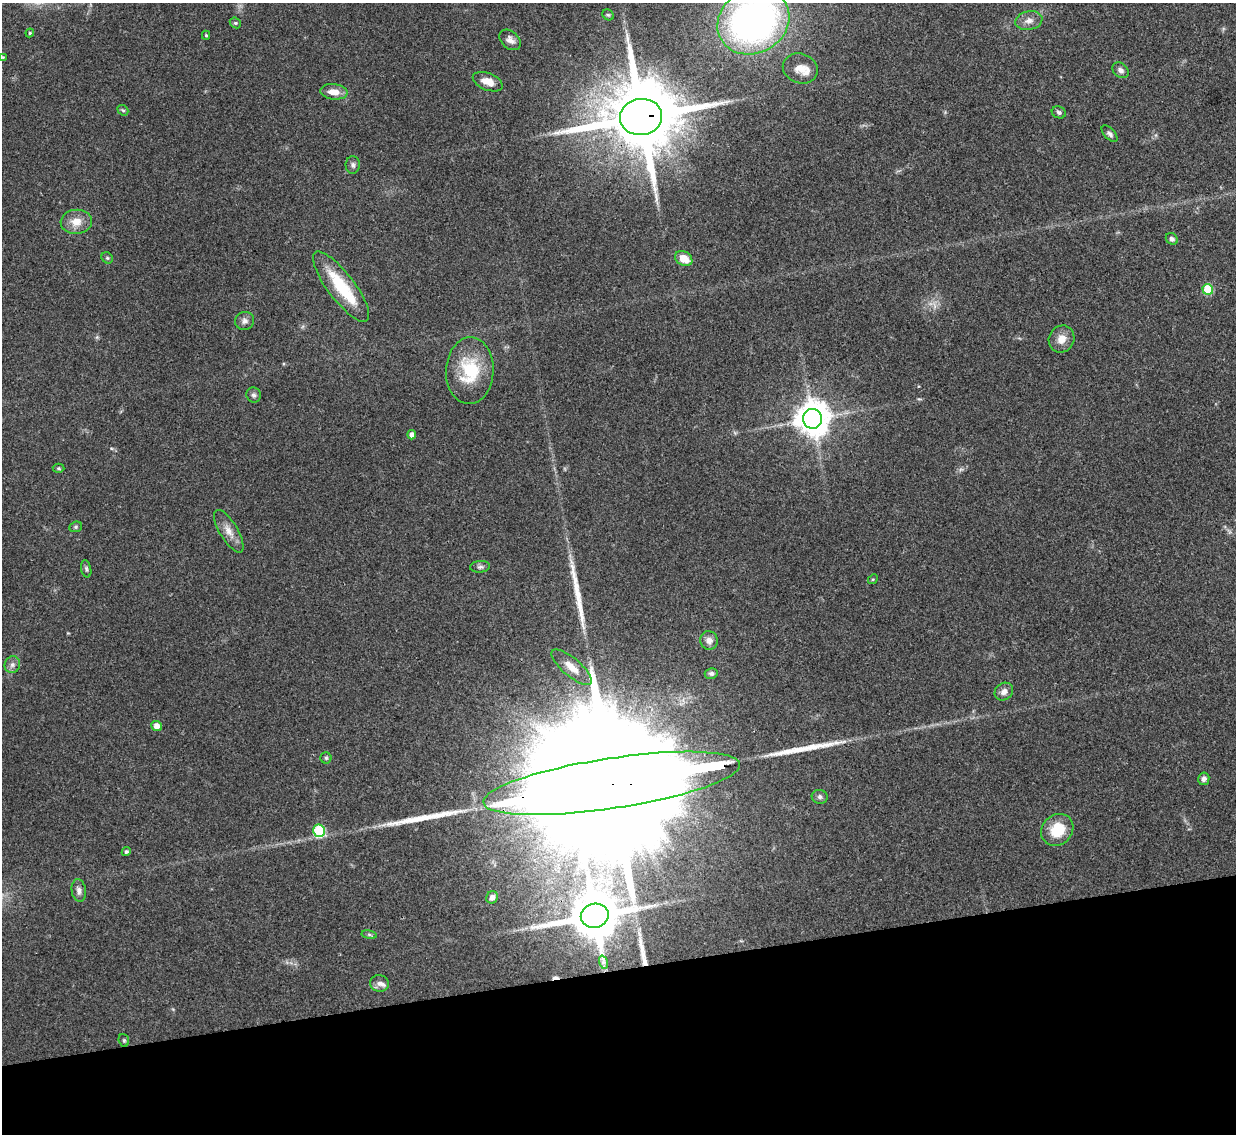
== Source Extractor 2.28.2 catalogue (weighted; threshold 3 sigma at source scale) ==
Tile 14 of 4 x 4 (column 2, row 4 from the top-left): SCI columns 1235-2468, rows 139-1270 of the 4937 x 4921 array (HDU 1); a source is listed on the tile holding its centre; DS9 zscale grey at full resolution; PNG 1238 x 1136 px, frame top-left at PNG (2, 3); each listed source drawn as its Kron ellipse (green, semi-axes under 4 px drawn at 4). Shown black and unused: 15% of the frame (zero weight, under 3 of 4 exposures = <1% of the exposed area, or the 3 px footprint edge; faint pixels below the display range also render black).
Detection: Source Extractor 2.28.2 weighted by HDU 2 'WHT'; one run over the whole footprint, this tile lists its part. Background 0.0961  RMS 0.0062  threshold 0.028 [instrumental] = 3 sigma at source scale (4.5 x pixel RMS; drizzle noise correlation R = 1.50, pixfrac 1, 0.05/0.05 arcsec/px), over >= 5 px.
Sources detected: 65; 1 too faint to see at this stretch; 1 inside a brighter object's white glare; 1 cosmic-ray / hot-pixel residue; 4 long thin detections or spike segments (spike, bleed or trail) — neither listed nor drawn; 3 inside a brighter listed object's ellipse — not listed separately; the other 55 listed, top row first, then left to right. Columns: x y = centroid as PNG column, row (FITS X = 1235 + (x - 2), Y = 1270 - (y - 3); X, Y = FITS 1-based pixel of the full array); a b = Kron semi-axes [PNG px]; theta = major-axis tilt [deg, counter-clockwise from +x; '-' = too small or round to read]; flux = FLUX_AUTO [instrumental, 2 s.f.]
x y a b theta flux
608 15 6 5 - 1
753 21 37 32 30 270
1029 21 14 9 11 4.4
235 23 6 5 - 0.97
30 33 4 4 - 0.83
206 35 4 4 - 0.84
510 40 12 8 -40 3.5
3 57 4 3 - 0.54
800 68 18 14 -21 7.2
1121 70 9 7 -41 2.4
488 82 16 8 -22 6.7
334 92 14 7 -6 6.7
123 110 6 4 -40 0.94
1059 112 7 6 - 1.5
641 117 21 18 10 8100
1110 134 10 5 -46 1.9
353 165 9 7 -89 1.9
76 222 16 12 4 8.3
1172 239 6 5 - 1.8
107 258 6 5 - 1
684 259 9 7 -32 8.8
341 287 43 13 -53 31
1208 289 5 5 - 29
245 321 10 9 - 2.8
1062 339 14 12 58 6.5
470 371 33 24 87 31
254 395 8 7 - 1.8
813 419 10 9 - 1300
412 435 4 4 - 2.9
59 468 6 4 -2 0.92
76 527 6 5 - 1
229 531 24 9 -59 6.6
480 567 10 5 5 1.8
86 569 9 5 -78 1.3
873 579 5 4 - 0.78
709 640 9 8 - 4
12 665 8 7 - 2.4
572 667 25 9 -41 8.6
711 673 6 5 - 1.8
1004 692 10 8 39 3.5
157 726 5 5 - 5.1
326 758 5 5 - 0.97
1204 779 6 5 - 2.2
612 783 130 25 9 99000
820 797 8 7 - 2
1057 830 17 15 45 18
319 831 6 6 - 42
126 852 5 4 - 1.1
79 891 11 7 -81 2.8
492 897 6 5 - 2.6
595 916 14 12 12 3600
369 935 8 4 -9 1.1
603 962 7 4 -72 1.5
379 983 9 8 - 2.9
124 1040 6 5 - 1.1
Overlapping masked pixels (flux is a lower limit): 3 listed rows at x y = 641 117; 612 783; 595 916
Isophote crosses this tile's border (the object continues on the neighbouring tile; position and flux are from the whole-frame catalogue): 1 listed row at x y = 753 21